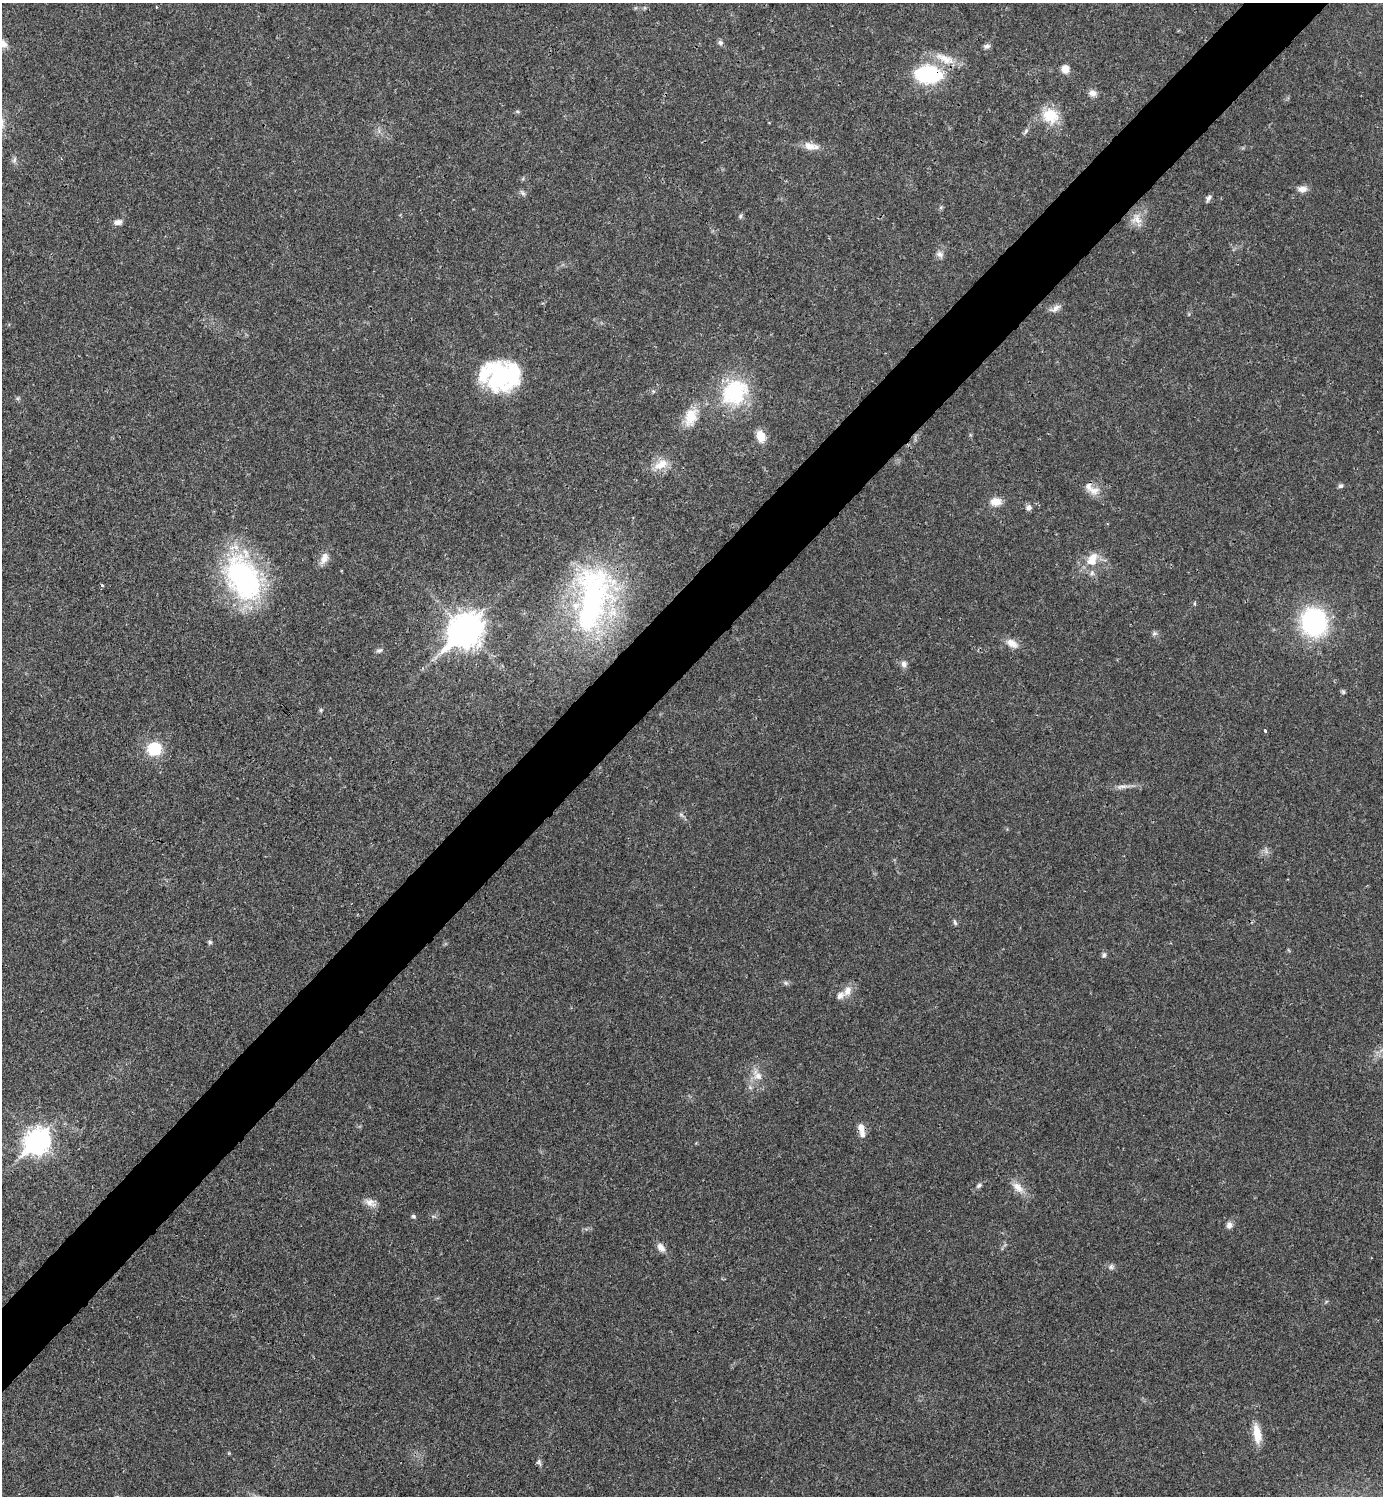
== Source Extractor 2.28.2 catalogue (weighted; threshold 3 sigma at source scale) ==
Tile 10 of 4 x 4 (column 2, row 3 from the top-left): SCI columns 1680-3060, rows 1495-2988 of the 5980 x 5981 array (HDU 1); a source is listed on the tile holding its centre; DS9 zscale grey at full resolution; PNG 1385 x 1498 px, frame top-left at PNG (2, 3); no overlay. Shown black and unused: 5% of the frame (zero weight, under 3 of 4 exposures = <1% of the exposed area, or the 3 px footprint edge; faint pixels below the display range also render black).
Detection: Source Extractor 2.28.2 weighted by HDU 2 'WHT'; one run over the whole footprint, this tile lists its part. Background 0.0194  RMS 0.0023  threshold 0.0102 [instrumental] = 3 sigma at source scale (4.5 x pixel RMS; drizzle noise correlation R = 1.50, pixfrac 1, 0.05/0.05 arcsec/px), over >= 5 px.
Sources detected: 75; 1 inside a brighter object's white glare — not listed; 5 inside a brighter listed object's ellipse — not listed separately; the other 69 listed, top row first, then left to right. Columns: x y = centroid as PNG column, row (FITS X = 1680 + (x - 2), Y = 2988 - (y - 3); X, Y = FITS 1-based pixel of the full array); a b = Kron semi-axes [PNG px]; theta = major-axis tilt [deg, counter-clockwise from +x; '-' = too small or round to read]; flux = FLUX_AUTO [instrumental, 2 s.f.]
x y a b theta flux
720 42 7 7 - 0.61
2 43 19 9 -36 2.6
986 46 8 6 21 0.7
945 59 32 11 -23 4.3
1065 69 8 7 - 2.4
928 74 21 13 -3 27
1092 93 10 8 -15 1.3
517 111 6 4 -19 0.3
1050 116 21 19 -29 6.3
1026 131 10 5 61 0.6
810 146 17 11 -12 2.2
14 160 9 5 71 0.68
1302 189 12 8 0 1.5
522 193 10 5 -49 0.56
1208 198 9 5 59 0.71
740 216 8 4 70 0.42
1136 219 17 14 -77 2.8
118 222 11 7 10 1.1
940 254 11 8 -35 0.98
1055 308 17 7 29 1.2
500 375 42 25 80 18
653 391 6 4 -18 0.33
734 392 37 30 43 18
18 398 6 4 19 0.34
691 417 27 15 70 5.2
761 436 13 9 -72 3.2
661 464 21 11 25 3.5
1340 486 7 5 3 0.53
1094 490 16 11 3 2.4
996 502 15 11 4 2.5
1029 508 7 7 - 0.94
324 558 17 9 64 2
1091 561 16 11 -7 3.2
1092 573 8 6 88 0.76
243 577 52 34 -61 46
102 585 4 4 - 0.34
593 598 88 43 80 59
1194 604 5 4 - 0.37
1314 622 20 18 -74 43
465 631 15 11 43 320
1154 633 8 7 - 0.59
1012 643 17 10 -28 2.2
379 650 9 6 21 0.58
904 664 9 8 - 1.1
1343 692 5 5 - 0.41
321 710 6 4 -89 0.32
1265 730 4 3 - 0.31
154 749 17 15 16 7.6
1122 787 18 5 10 1.3
681 814 7 4 -1 0.45
1266 851 9 5 -75 0.73
955 922 8 4 -71 0.44
210 942 7 5 -17 0.39
1104 955 7 6 - 0.6
786 983 7 6 - 0.55
847 991 15 10 68 2.2
757 1075 18 11 -54 2.8
861 1128 12 8 -68 1.8
37 1141 12 10 45 140
979 1185 9 5 33 0.61
1018 1187 21 10 -43 2.7
370 1203 17 9 -26 1.7
413 1216 6 5 - 0.37
433 1216 6 4 -18 0.37
1229 1225 9 8 - 1.1
661 1247 12 8 -54 1.6
1111 1267 9 7 26 0.7
1257 1434 26 10 -82 3.8
539 1462 8 6 -71 0.58
Overlapping masked pixels (flux is a lower limit): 2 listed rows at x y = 928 74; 593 598
Isophote crosses this tile's border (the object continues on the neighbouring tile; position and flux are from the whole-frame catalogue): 1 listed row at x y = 2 43